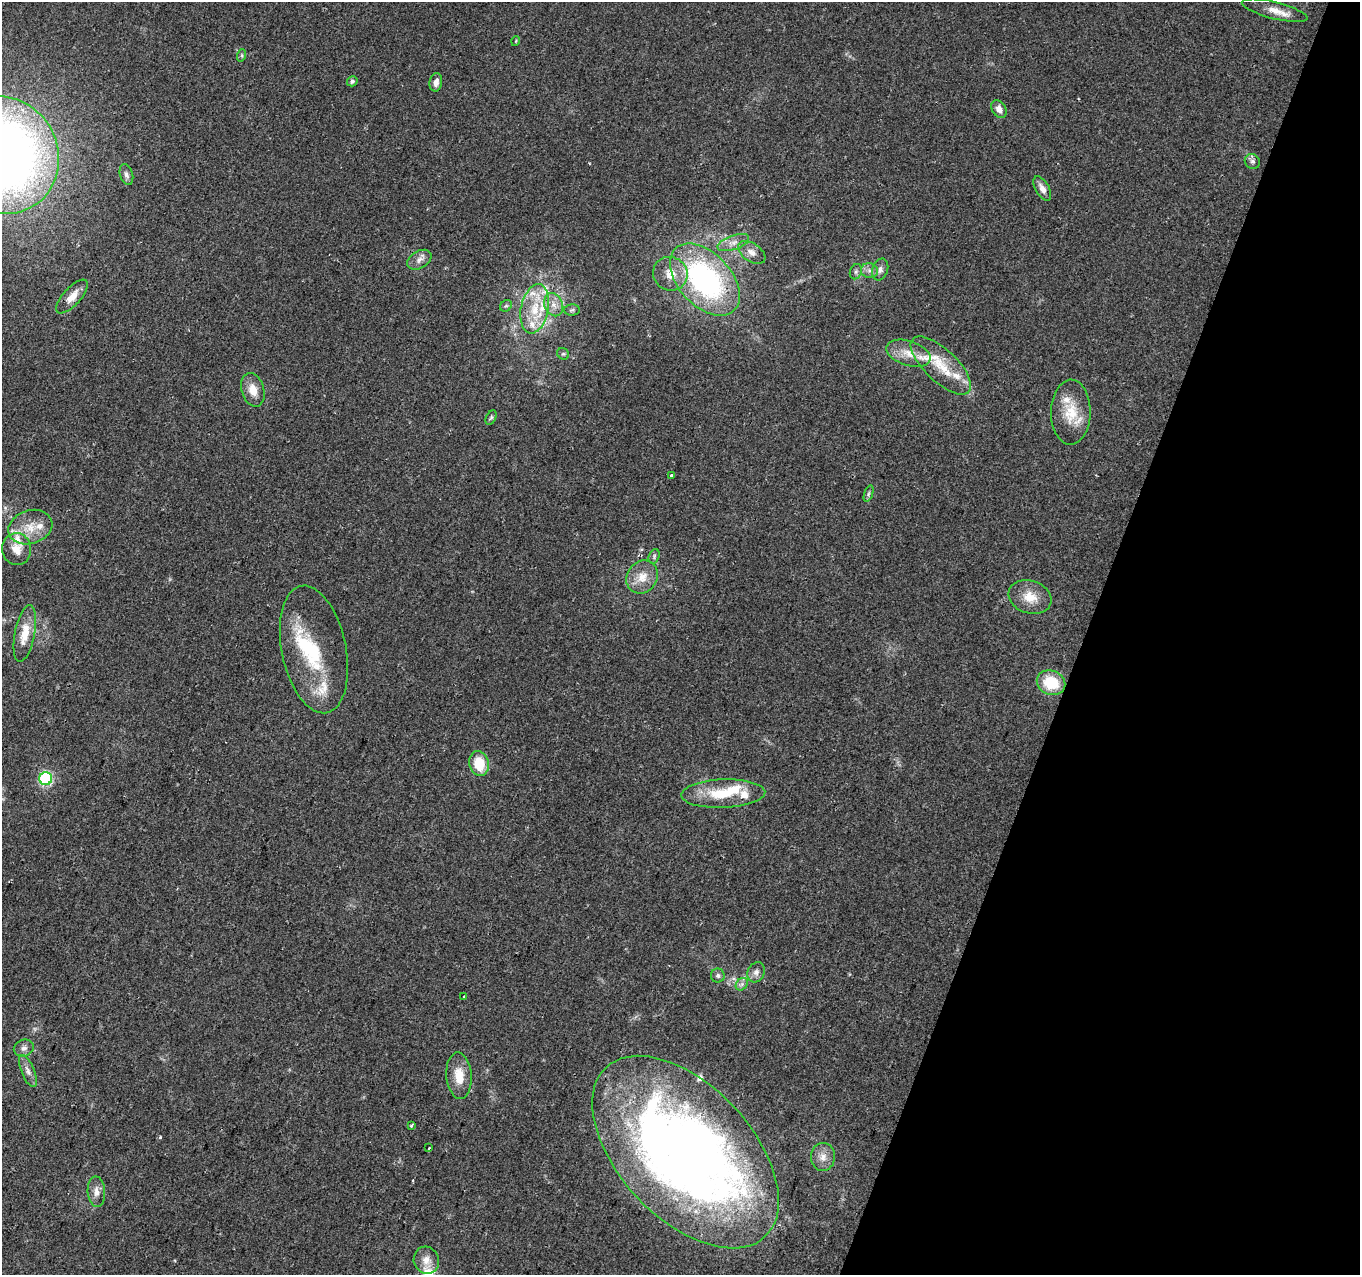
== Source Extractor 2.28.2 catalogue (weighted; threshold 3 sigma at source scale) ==
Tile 8 of 4 x 4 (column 4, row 2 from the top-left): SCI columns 4083-5440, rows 2793-4065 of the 5461 x 5648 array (HDU 1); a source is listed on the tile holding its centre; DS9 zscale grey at full resolution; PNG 1362 x 1277 px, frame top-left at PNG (2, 2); each listed source drawn as its Kron ellipse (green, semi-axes under 4 px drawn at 4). Shown black and unused: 20% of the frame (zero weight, under 2 of 3 exposures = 2% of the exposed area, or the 3 px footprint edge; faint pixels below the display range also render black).
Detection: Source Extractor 2.28.2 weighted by HDU 2 'WHT'; one run over the whole footprint, this tile lists its part. Background 0.079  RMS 0.0097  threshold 0.0435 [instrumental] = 3 sigma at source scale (4.5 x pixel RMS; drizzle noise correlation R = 1.50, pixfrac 1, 0.0396/0.0396 arcsec/px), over >= 5 px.
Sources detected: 70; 3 inside a brighter object's white glare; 1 cosmic-ray / hot-pixel residue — neither listed nor drawn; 11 inside a brighter listed object's ellipse — not listed separately; the other 55 listed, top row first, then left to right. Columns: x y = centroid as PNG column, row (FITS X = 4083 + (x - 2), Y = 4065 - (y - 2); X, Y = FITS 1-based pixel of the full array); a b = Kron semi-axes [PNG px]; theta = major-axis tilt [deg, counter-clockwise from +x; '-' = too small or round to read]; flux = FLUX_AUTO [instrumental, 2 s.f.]
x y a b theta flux
1275 10 34 8 -14 12
516 41 5 3 - 0.78
242 55 6 4 72 1.4
352 81 5 5 - 2.5
436 82 9 6 80 5.2
999 109 9 7 -57 6.1
2 155 60 55 -58 940
1252 161 8 7 - 2.9
126 175 10 6 -73 3.5
1042 189 13 6 -61 6.1
733 243 17 7 19 7.2
752 252 15 9 -35 7.2
419 260 13 8 31 5.9
880 269 11 7 72 4.3
869 271 8 7 - 4.1
856 272 8 6 70 2.3
670 274 17 16 - 16
705 280 43 26 -47 200
72 297 21 9 48 12
554 305 12 9 -66 8
506 306 6 5 - 1.7
535 309 25 14 78 29
572 310 8 5 2 1.9
908 353 23 12 -18 18
563 354 6 5 - 1.6
941 365 38 16 -44 36
253 390 17 11 -73 13
1071 412 32 20 89 31
491 417 7 5 62 1.8
671 475 3 3 - 1.5
868 494 8 3 71 1.8
30 527 22 17 18 21
17 549 16 14 -86 13
654 556 7 5 72 2
642 577 17 15 53 16
1030 597 22 16 -18 19
25 634 29 10 79 20
314 649 65 32 -78 75
1051 683 14 12 -23 35
479 763 12 9 -76 25
46 779 6 6 - 130
723 794 42 14 2 38
756 972 10 8 65 4.7
718 975 7 7 - 2.6
742 984 7 5 47 2.8
464 997 3 3 - 2.3
24 1048 10 8 22 4.4
28 1071 17 6 -67 6
459 1076 23 12 -86 18
411 1126 4 3 - 1.2
429 1148 3 2 - 1.3
686 1152 116 66 -47 940
823 1157 14 12 88 9
96 1192 15 9 -86 7.1
426 1260 14 12 -65 9.5
Isophote crosses this tile's border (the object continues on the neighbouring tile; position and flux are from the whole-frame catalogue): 1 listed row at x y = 2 155